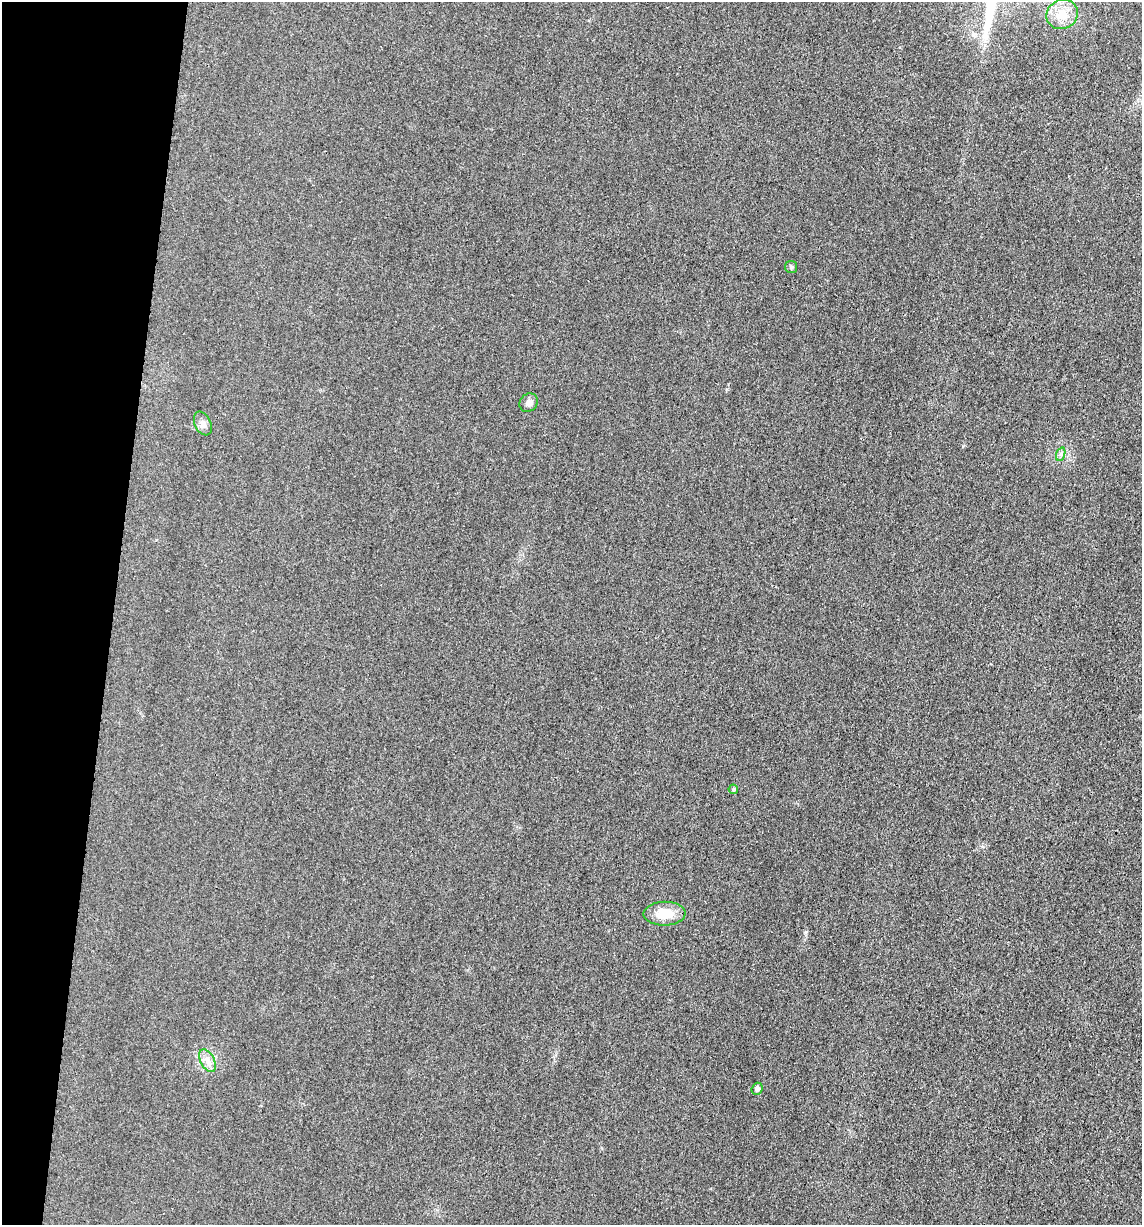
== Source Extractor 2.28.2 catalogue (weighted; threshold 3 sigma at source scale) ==
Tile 9 of 4 x 4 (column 1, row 3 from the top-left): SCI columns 248-1387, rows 1231-2453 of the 4933 x 4909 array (HDU 1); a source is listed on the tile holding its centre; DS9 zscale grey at full resolution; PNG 1144 x 1227 px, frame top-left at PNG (2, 2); each listed source drawn as its Kron ellipse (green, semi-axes under 4 px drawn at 4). Shown black and unused: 10% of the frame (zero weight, under 3 of 4 exposures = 1% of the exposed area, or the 3 px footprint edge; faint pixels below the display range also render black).
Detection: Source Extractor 2.28.2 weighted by HDU 2 'WHT'; one run over the whole footprint, this tile lists its part. Background 0.0386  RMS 0.0057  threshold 0.0259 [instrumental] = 3 sigma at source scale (4.5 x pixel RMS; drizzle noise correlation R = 1.50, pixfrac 1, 0.05/0.05 arcsec/px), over >= 5 px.
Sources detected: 9; all 9 listed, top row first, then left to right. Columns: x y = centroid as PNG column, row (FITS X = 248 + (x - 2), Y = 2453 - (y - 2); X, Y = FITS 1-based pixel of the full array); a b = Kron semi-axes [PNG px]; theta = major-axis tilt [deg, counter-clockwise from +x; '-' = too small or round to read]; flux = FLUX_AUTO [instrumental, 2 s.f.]
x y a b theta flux
1062 14 16 14 31 11
791 267 6 6 - 1.1
529 403 10 8 46 2.7
203 424 12 8 -65 2.9
1061 454 7 4 71 1.2
733 789 5 4 - 1
665 914 21 12 1 13
208 1061 12 7 -62 3.5
757 1089 6 5 - 2